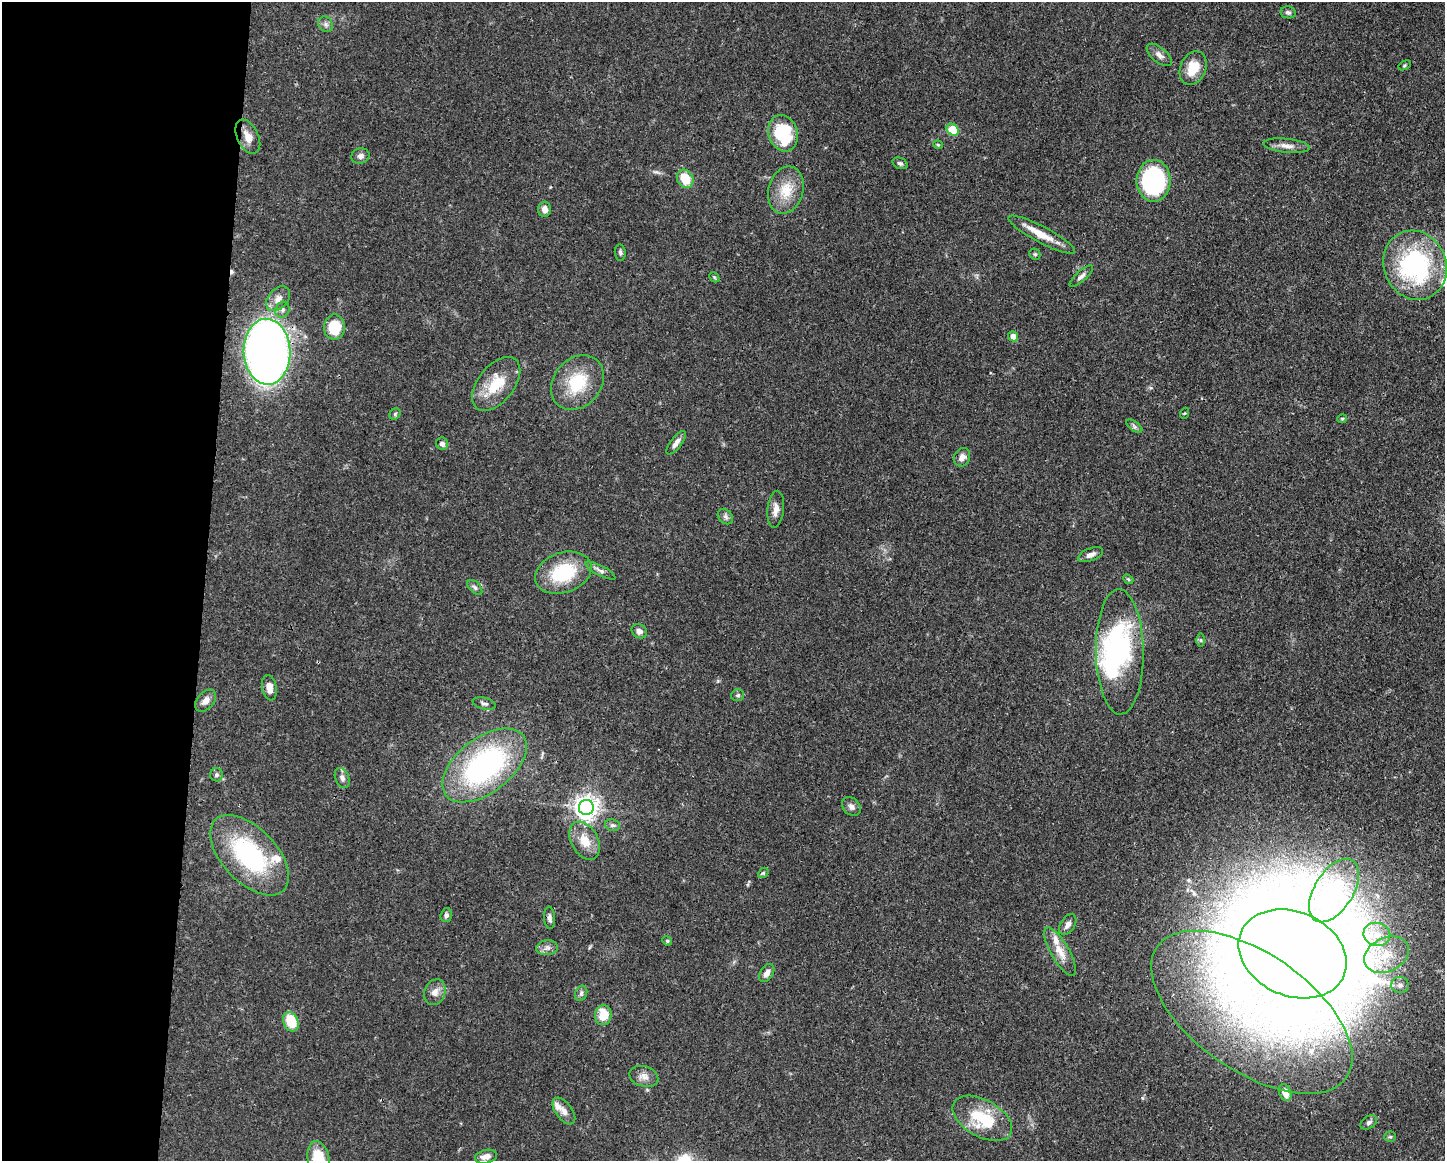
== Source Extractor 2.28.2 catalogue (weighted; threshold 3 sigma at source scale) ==
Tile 4 of 3 x 4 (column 1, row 2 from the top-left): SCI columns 115-1557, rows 2326-3484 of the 4667 x 4651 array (HDU 1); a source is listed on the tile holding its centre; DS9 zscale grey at full resolution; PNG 1447 x 1163 px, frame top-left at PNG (2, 2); each listed source drawn as its Kron ellipse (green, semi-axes under 4 px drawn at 4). Shown black and unused: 14% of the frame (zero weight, under 3 of 4 exposures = <1% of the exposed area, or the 3 px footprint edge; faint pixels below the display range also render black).
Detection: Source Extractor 2.28.2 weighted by HDU 2 'WHT'; one run over the whole footprint, this tile lists its part. Background 0.0413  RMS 0.0027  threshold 0.0123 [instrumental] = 3 sigma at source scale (4.5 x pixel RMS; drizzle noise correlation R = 1.50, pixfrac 1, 0.05/0.05 arcsec/px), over >= 5 px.
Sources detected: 93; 3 inside a brighter object's white glare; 1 cosmic-ray / hot-pixel residue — neither listed nor drawn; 5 inside a brighter listed object's ellipse — not listed separately; the other 84 listed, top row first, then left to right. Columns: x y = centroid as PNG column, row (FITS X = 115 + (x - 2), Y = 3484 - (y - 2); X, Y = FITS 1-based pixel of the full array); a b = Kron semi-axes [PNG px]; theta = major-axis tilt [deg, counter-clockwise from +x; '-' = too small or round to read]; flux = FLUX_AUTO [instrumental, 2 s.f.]
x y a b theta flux
1288 12 8 6 -10 0.62
326 24 8 6 -48 0.88
1159 55 15 7 -40 1.5
1405 65 6 4 31 0.33
1193 68 17 12 67 6
953 130 6 5 - 12
783 133 18 14 -73 16
248 137 18 10 -64 3
938 145 5 3 - 0.31
1287 146 23 7 -6 2.1
360 156 9 7 17 1.1
900 163 8 5 -23 0.64
685 179 9 8 - 6.3
1154 181 21 17 90 32
786 190 24 17 74 6.5
545 209 7 6 - 1.5
1042 235 37 8 -28 5
620 253 8 5 -84 0.65
1035 254 6 5 - 0.42
1415 265 35 31 -66 41
1081 276 15 5 42 1.1
714 277 6 4 -46 0.32
278 299 14 9 49 2.2
282 310 8 7 - 0.99
334 327 12 10 89 9
1013 336 5 5 - 2.1
267 352 33 23 -88 250
577 383 30 23 50 12
496 384 31 18 51 9.2
1185 413 5 3 - 0.24
395 414 6 5 - 0.43
1342 419 4 4 - 0.31
1134 426 9 4 -36 0.65
676 443 14 5 53 1.5
442 444 6 6 - 1
962 457 10 7 60 1.7
776 509 18 8 84 2
725 516 9 6 -45 0.86
1090 555 13 6 21 1.5
600 570 17 5 -27 1.1
563 573 29 20 19 15
1128 579 6 4 -42 0.36
475 587 9 5 -44 0.66
639 631 8 6 -34 1.1
1201 640 6 4 -90 0.43
1120 652 62 24 -89 49
269 688 13 7 -79 2.3
738 695 6 6 - 0.59
206 701 13 8 47 1.8
484 704 12 6 -14 0.87
484 765 49 27 38 58
216 775 6 6 - 0.68
342 778 10 6 -67 1.1
586 807 7 7 - 240
851 807 11 8 -44 1.2
612 825 8 5 -14 0.71
585 841 20 13 -61 4.8
249 855 49 27 -46 33
763 873 6 4 41 0.41
1334 890 35 19 58 13
446 915 7 5 73 0.69
549 918 11 5 -86 1
1068 925 11 7 55 1.3
1377 934 13 11 -18 4.2
667 941 5 4 - 0.38
547 948 11 7 8 1.3
1060 952 27 9 -60 3.9
1292 954 56 42 -23 1300
1386 955 23 17 25 8.7
767 973 10 6 57 1.5
1400 985 9 8 - 1.3
435 992 13 10 68 2
581 993 8 6 70 0.7
1252 1012 115 59 -35 110
603 1015 10 8 84 5.4
291 1022 10 7 -67 8
644 1076 15 10 -16 1.9
1285 1093 9 6 -69 2.9
564 1111 15 8 -53 1.9
982 1118 32 18 -29 12
1369 1122 9 6 34 0.87
1390 1137 5 5 - 0.44
486 1157 11 6 13 1.9
319 1159 18 11 -79 9.2
Overlapping masked pixels (flux is a lower limit): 1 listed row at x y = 267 352
Isophote crosses this tile's border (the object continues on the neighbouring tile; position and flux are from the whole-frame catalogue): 1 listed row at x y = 319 1159